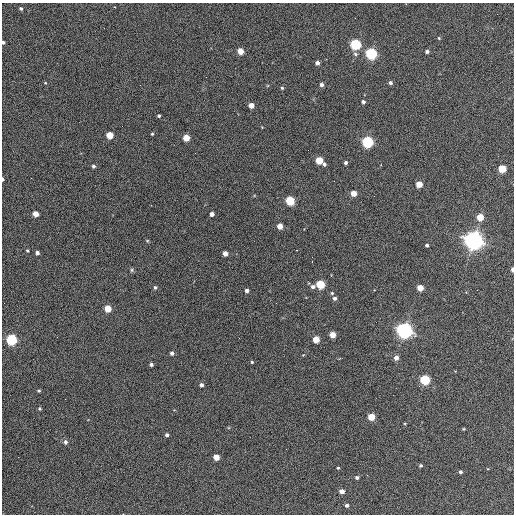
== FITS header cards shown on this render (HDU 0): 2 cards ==
NAXIS1  =                  512 / Axis length
NAXIS2  =                  512 / Axis length

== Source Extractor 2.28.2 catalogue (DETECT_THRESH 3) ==
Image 512 x 512 px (HDU 0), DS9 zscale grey, 1 PNG px = 1 image px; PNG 516 x 516 px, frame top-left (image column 1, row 512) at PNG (2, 3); no overlay
Background 366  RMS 21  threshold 62.4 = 3 sigma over >= 5 px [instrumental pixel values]
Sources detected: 76; all 76 listed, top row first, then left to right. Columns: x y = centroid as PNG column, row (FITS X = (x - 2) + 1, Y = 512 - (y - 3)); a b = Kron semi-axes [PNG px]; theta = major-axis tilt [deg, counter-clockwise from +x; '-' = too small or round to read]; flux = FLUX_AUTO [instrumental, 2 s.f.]
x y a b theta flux
21 9 4 4 - 2.8e+03
439 38 4 3 - 1.3e+03
3 42 3 3 - 3.1e+03
356 44 5 5 - 2.3e+05
240 51 4 4 - 2.4e+04
427 51 4 3 - 4.1e+03
355 54 5 4 - 2.5e+03
371 54 5 5 - 2.9e+05
317 63 4 4 - 6.0e+03
206 77 2 2 - 5.9e+02
45 83 3 3 - 1.0e+03
390 83 4 4 - 3.6e+03
321 85 4 4 - 4.9e+03
282 88 3 3 - 1.8e+03
363 102 4 3 - 3.9e+03
251 105 4 4 - 1.6e+04
159 116 3 3 - 2.3e+03
152 134 3 3 - 1.5e+03
110 135 4 4 - 3.7e+04
186 138 4 4 - 3.1e+04
368 142 5 5 - 2.7e+05
319 161 4 4 - 5.0e+04
346 163 3 3 - 3.5e+03
324 164 4 3 - 2.8e+03
93 166 3 3 - 3.5e+03
502 169 5 4 - 6.0e+04
2 179 4 2 - 3.0e+03
419 184 4 4 - 3.0e+04
354 193 4 4 - 2.2e+04
290 201 5 5 - 1.0e+05
36 214 4 4 - 1.7e+04
212 214 4 4 - 7.5e+03
480 217 4 4 - 3.9e+04
280 226 4 4 - 1.8e+04
147 240 5 3 - 1.4e+03
474 240 7 6 - 1.2e+06
427 245 3 3 - 3.0e+03
297 250 2 2 - 9.5e+02
27 251 3 3 - 1.6e+03
37 253 4 3 - 5.0e+03
225 253 4 4 - 1.2e+04
312 257 2 2 - 6.7e+02
132 270 6 4 89 1.9e+03
512 270 4 2 - 5.1e+03
320 284 5 4 - 9.1e+04
155 287 4 3 - 2.6e+03
313 287 5 4 - 4.4e+03
420 288 4 4 - 2.5e+04
247 291 4 3 - 4.9e+03
332 293 4 4 - 1.9e+03
335 298 4 4 - 4.8e+03
276 303 2 2 - 7.5e+02
108 309 4 4 - 3.6e+04
404 330 6 6 - 7.9e+05
332 335 4 4 - 2.6e+04
316 339 4 4 - 3.4e+04
12 340 5 5 - 2.2e+05
172 353 4 3 - 4.7e+03
396 358 4 4 - 8.7e+03
252 362 3 3 - 1.6e+03
151 364 4 3 - 3.7e+03
425 380 5 5 - 1.6e+05
201 385 4 3 - 4.8e+03
39 390 4 3 - 1.8e+03
40 409 4 4 - 1.8e+03
371 417 4 4 - 3.9e+04
463 429 3 3 - 1.3e+03
167 435 4 3 - 3.3e+03
65 442 5 5 - 4.1e+03
216 457 4 4 - 2.3e+04
421 465 3 3 - 2.2e+03
338 468 3 3 - 1.4e+03
460 472 3 3 - 2.8e+03
357 477 4 4 - 3.2e+03
342 491 4 4 - 1.2e+04
347 505 4 3 - 4.1e+03
At the frame edge (FLAGS 8, measured only in part): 3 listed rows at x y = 3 42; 2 179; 512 270